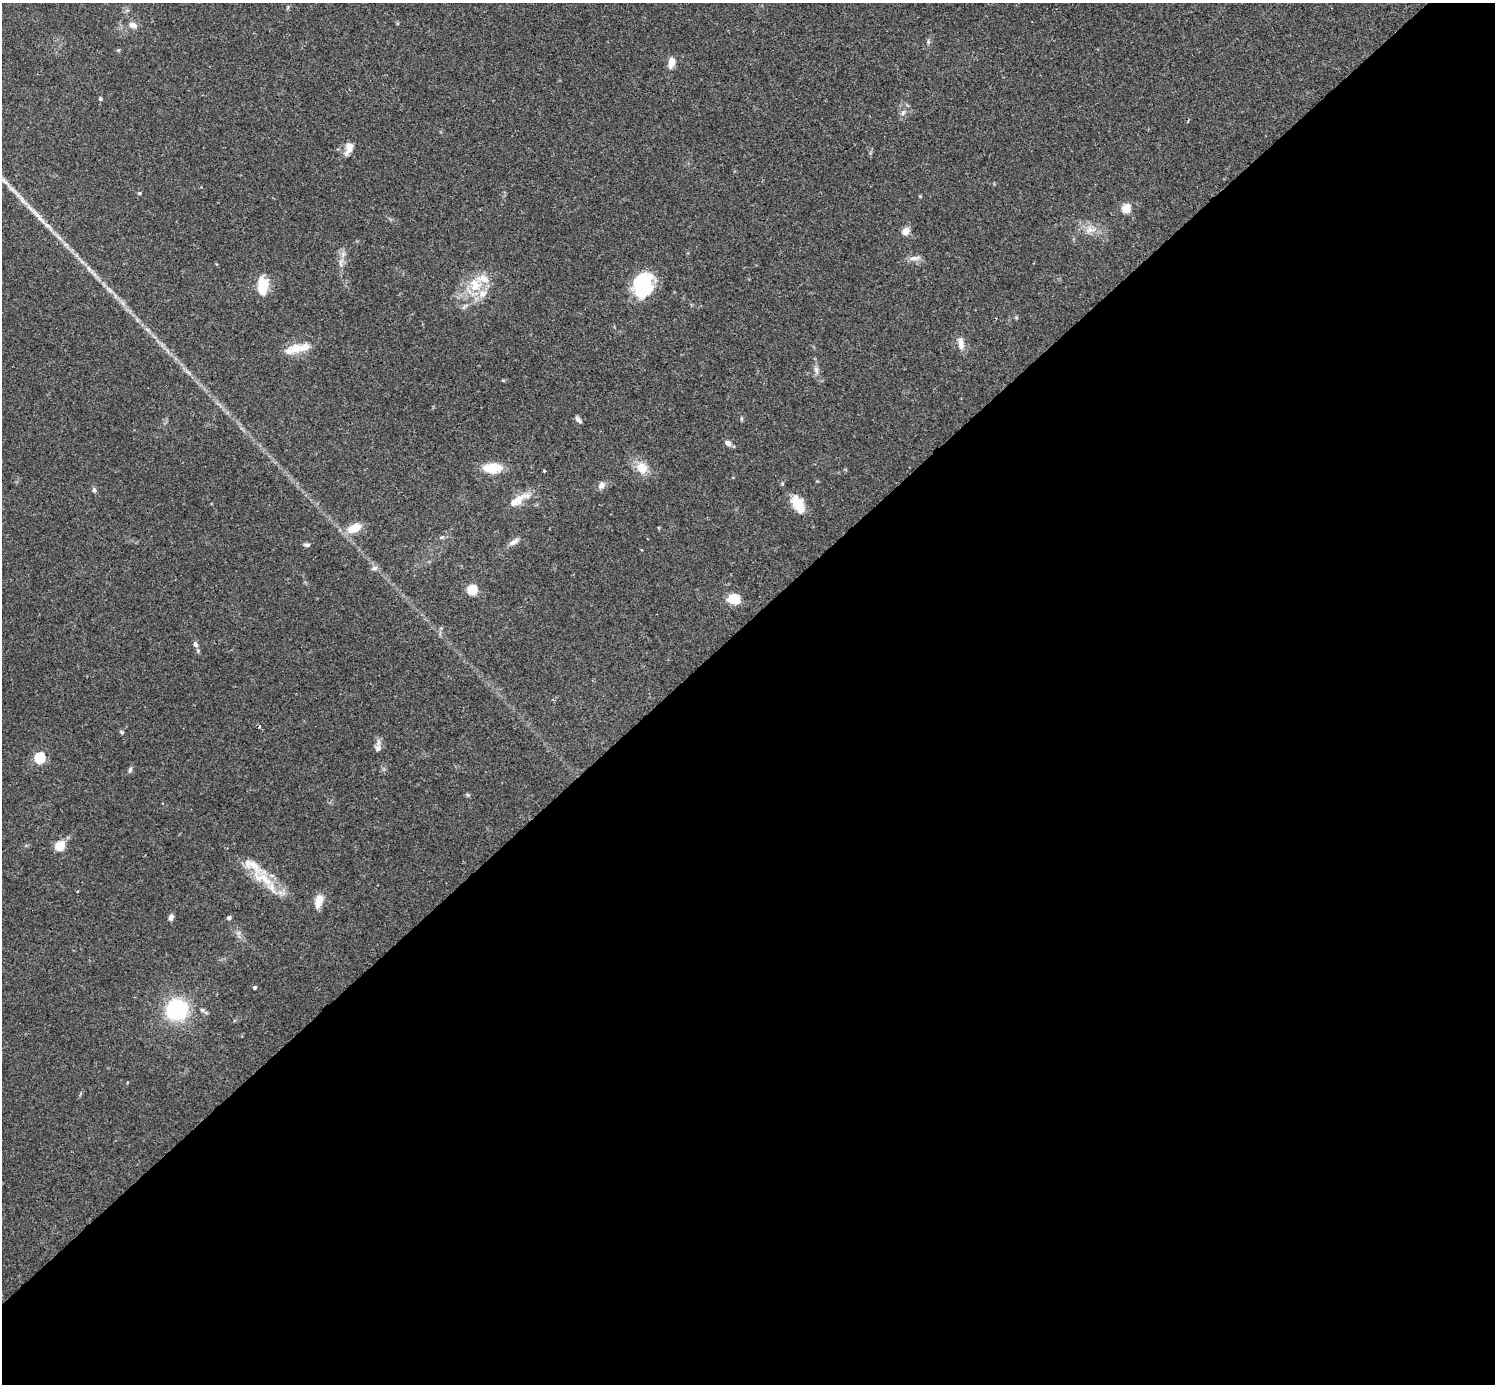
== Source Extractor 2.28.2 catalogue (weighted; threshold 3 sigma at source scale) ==
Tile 15 of 4 x 4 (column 3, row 4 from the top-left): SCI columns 3025-4517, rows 190-1571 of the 6041 x 6040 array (HDU 1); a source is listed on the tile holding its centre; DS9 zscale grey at full resolution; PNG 1497 x 1386 px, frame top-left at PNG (2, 3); no overlay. Shown black and unused: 55% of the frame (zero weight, under 2 of 3 exposures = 2% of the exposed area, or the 3 px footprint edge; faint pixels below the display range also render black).
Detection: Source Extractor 2.28.2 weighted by HDU 2 'WHT'; one run over the whole footprint, this tile lists its part. Background 0.101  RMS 0.0058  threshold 0.0263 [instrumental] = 3 sigma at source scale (4.5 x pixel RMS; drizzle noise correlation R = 1.50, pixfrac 1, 0.05/0.05 arcsec/px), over >= 5 px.
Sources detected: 58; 1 inside a brighter object's white glare — not listed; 6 inside a brighter listed object's ellipse — not listed separately; the other 51 listed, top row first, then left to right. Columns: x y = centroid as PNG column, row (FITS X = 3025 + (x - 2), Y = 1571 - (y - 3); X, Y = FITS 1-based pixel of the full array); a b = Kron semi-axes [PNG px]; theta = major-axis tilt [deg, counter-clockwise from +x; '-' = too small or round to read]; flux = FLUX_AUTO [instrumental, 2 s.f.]
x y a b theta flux
133 25 11 8 -23 3.1
928 41 7 4 -90 1
118 50 5 4 - 0.68
671 62 11 7 77 5.3
100 99 4 4 - 1.1
903 112 9 5 64 1.8
348 150 17 7 48 4.3
13 190 23 4 -41 4.2
139 193 4 4 - 0.84
1126 208 5 5 - 22
36 214 16 5 -49 4
1090 230 15 8 5 5.1
905 231 5 4 - 12
914 258 16 6 6 3
341 262 15 5 79 3.3
89 269 10 5 -55 2
643 284 25 21 38 31
475 285 20 18 -65 15
263 286 19 10 90 13
961 343 15 7 -84 4.5
296 349 29 10 14 11
816 370 11 5 -72 2.2
578 420 10 4 -46 1.6
728 443 8 6 -29 2.4
493 468 14 8 1 20
642 468 12 10 -38 10
544 471 3 3 - 0.83
601 485 10 8 51 2.6
94 490 6 5 - 1.3
517 500 30 10 30 9.6
798 504 21 12 -61 11
354 528 18 10 26 9.1
514 542 15 6 31 2.9
307 545 7 5 -10 1.3
374 568 8 6 16 1.7
472 590 5 5 - 38
734 599 13 10 -16 11
195 644 8 5 -52 1.8
260 726 3 3 - 1.4
122 732 5 5 - 0.81
378 748 9 9 - 2.5
39 758 6 5 - 49
130 770 7 5 72 1.3
468 795 6 4 -71 0.73
60 846 5 5 - 29
263 878 41 14 -28 19
319 901 16 8 73 7
171 917 7 5 81 2.2
229 918 5 4 - 1.5
255 987 4 4 - 0.76
177 1010 15 15 - 60